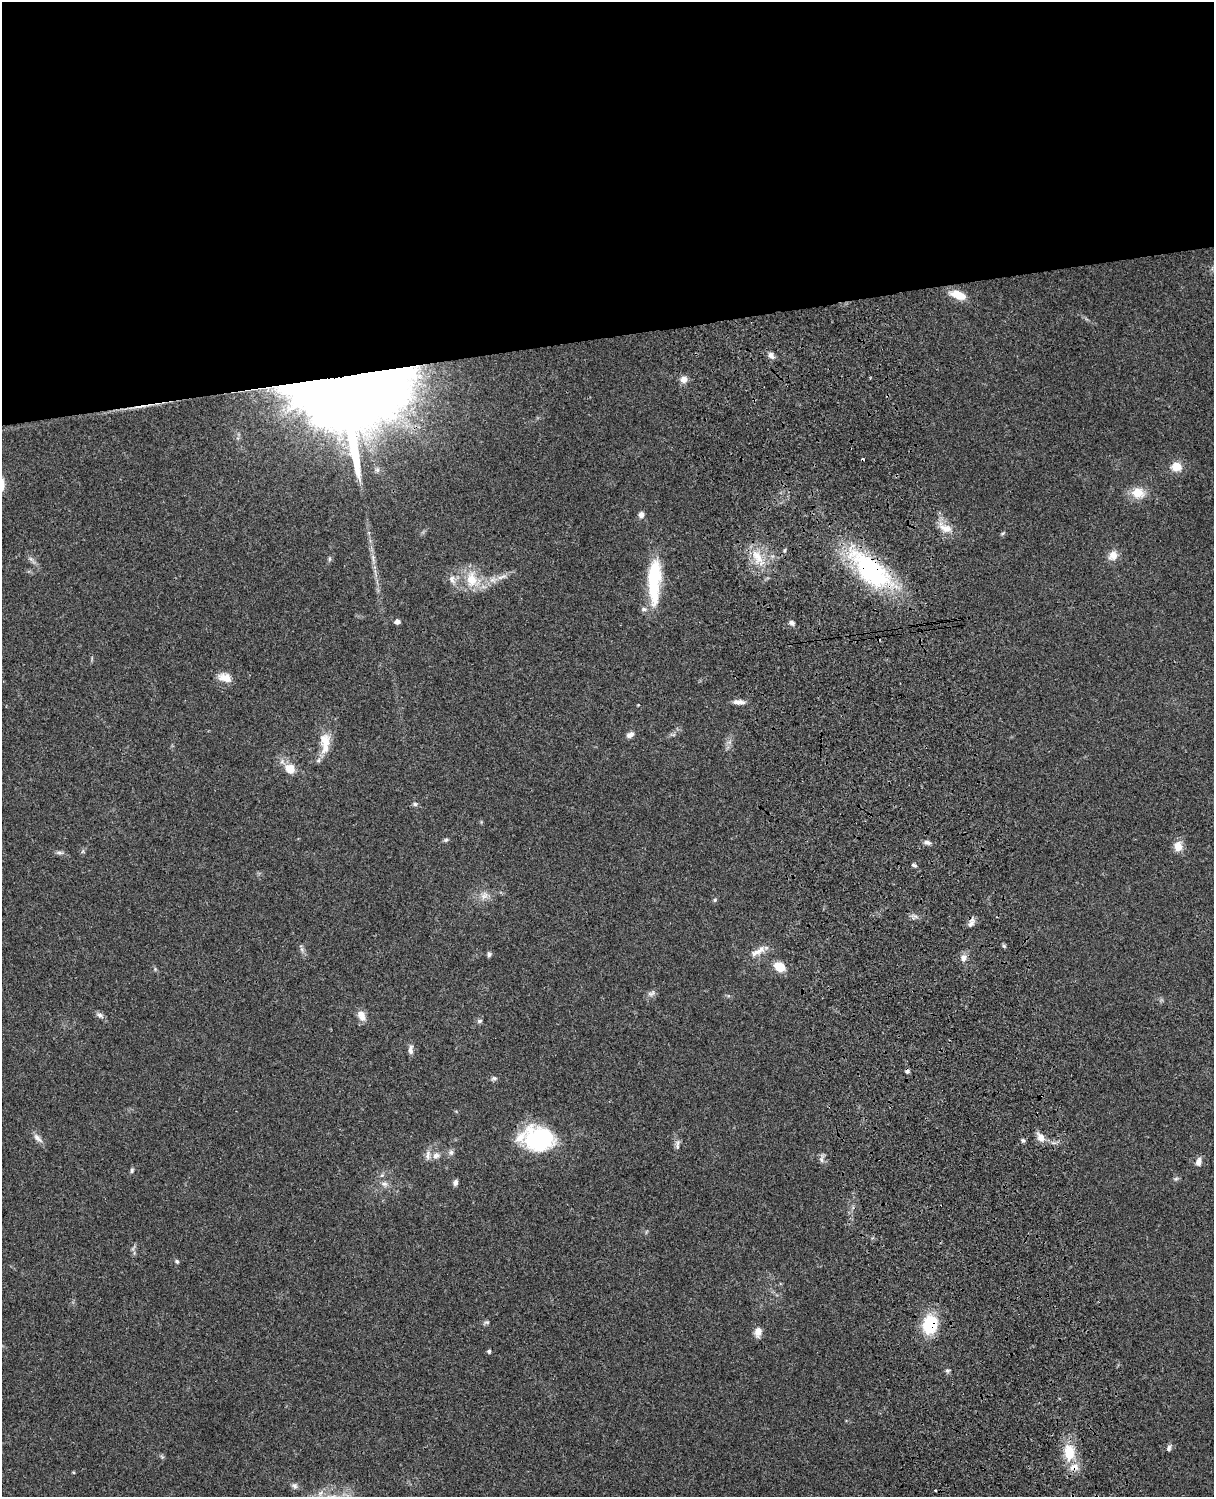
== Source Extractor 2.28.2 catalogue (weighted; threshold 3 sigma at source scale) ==
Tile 2 of 4 x 3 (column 2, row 1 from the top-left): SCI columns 1334-2545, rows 3269-4763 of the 5088 x 4927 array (HDU 1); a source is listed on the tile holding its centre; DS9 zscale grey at full resolution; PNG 1216 x 1499 px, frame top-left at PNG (2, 2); no overlay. Shown black and unused: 23% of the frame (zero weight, under 3 of 4 exposures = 6% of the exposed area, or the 3 px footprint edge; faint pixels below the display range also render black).
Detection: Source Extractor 2.28.2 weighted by HDU 2 'WHT'; one run over the whole footprint, this tile lists its part. Background 0.0925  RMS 0.0062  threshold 0.0279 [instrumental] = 3 sigma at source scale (4.5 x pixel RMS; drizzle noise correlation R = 1.50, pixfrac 1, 0.05/0.05 arcsec/px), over >= 5 px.
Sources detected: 81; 4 cosmic-ray / hot-pixel residue — not listed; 5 inside a brighter listed object's ellipse — not listed separately; the other 72 listed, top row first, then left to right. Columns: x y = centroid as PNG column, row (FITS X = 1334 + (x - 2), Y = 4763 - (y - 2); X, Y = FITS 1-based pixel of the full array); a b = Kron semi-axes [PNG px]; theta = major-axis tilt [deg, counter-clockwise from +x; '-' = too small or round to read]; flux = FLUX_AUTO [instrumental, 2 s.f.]
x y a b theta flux
958 295 20 9 -21 9.6
771 355 10 7 -51 2.7
684 379 8 8 - 4.1
345 390 67 51 -1 2400
1176 467 11 9 10 8
1138 493 16 13 -6 10
641 515 7 7 - 2.6
946 528 17 9 -18 7
1002 534 6 4 20 0.77
785 550 5 3 - 0.75
1113 555 12 10 55 5.4
757 556 23 11 -57 11
373 558 11 5 -90 2.3
31 559 7 4 -71 1.4
329 559 5 5 - 1
871 570 62 27 -43 82
502 577 18 5 19 4.5
452 579 13 8 -70 3.6
471 579 21 14 -87 14
654 581 54 14 88 38
397 622 5 4 - 3
792 623 7 6 - 1.9
225 678 16 10 -15 6.9
739 702 17 5 -2 3.3
630 735 10 6 27 2.7
325 742 30 13 -90 12
290 769 13 11 -38 8.1
415 804 6 5 - 1.2
446 840 6 5 - 1.1
927 842 9 6 -11 2.2
1178 846 13 10 -90 5.8
83 851 6 4 71 0.96
59 852 10 4 -5 1.6
914 865 7 4 -20 1.1
484 896 12 9 53 4
715 900 5 4 - 0.86
971 924 13 7 52 3
1004 946 6 5 - 0.99
758 951 25 8 28 5.6
489 954 7 5 -83 1.3
963 958 9 7 75 3.1
779 967 11 8 -32 12
652 993 13 7 25 2.3
100 1015 9 7 -35 2.2
363 1018 12 9 -34 3.9
480 1021 8 5 27 1.1
411 1050 13 5 87 2.6
494 1078 7 5 -1 1.4
1041 1137 13 8 -56 4.8
37 1138 15 7 -43 3.3
539 1139 36 28 -12 52
1023 1141 6 5 - 1.1
677 1145 16 6 88 2.5
451 1152 8 7 - 1.8
436 1155 11 9 24 3.4
822 1159 12 6 88 2.2
1199 1162 11 7 74 3.4
132 1170 6 5 - 1.1
382 1175 6 4 44 1
1176 1179 7 4 2 1
455 1182 7 5 78 1.9
384 1184 10 6 -17 2.4
177 1262 5 4 - 1.2
487 1322 8 5 13 1.3
930 1324 16 12 80 33
758 1332 12 8 85 4.3
489 1351 4 4 - 1.3
947 1371 6 4 15 1.1
1169 1448 9 5 72 1.8
1069 1452 23 14 -85 17
73 1472 4 3 - 0.55
294 1486 9 6 -45 1.9
Overlapping masked pixels (flux is a lower limit): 4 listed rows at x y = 345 390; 871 570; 971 924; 930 1324